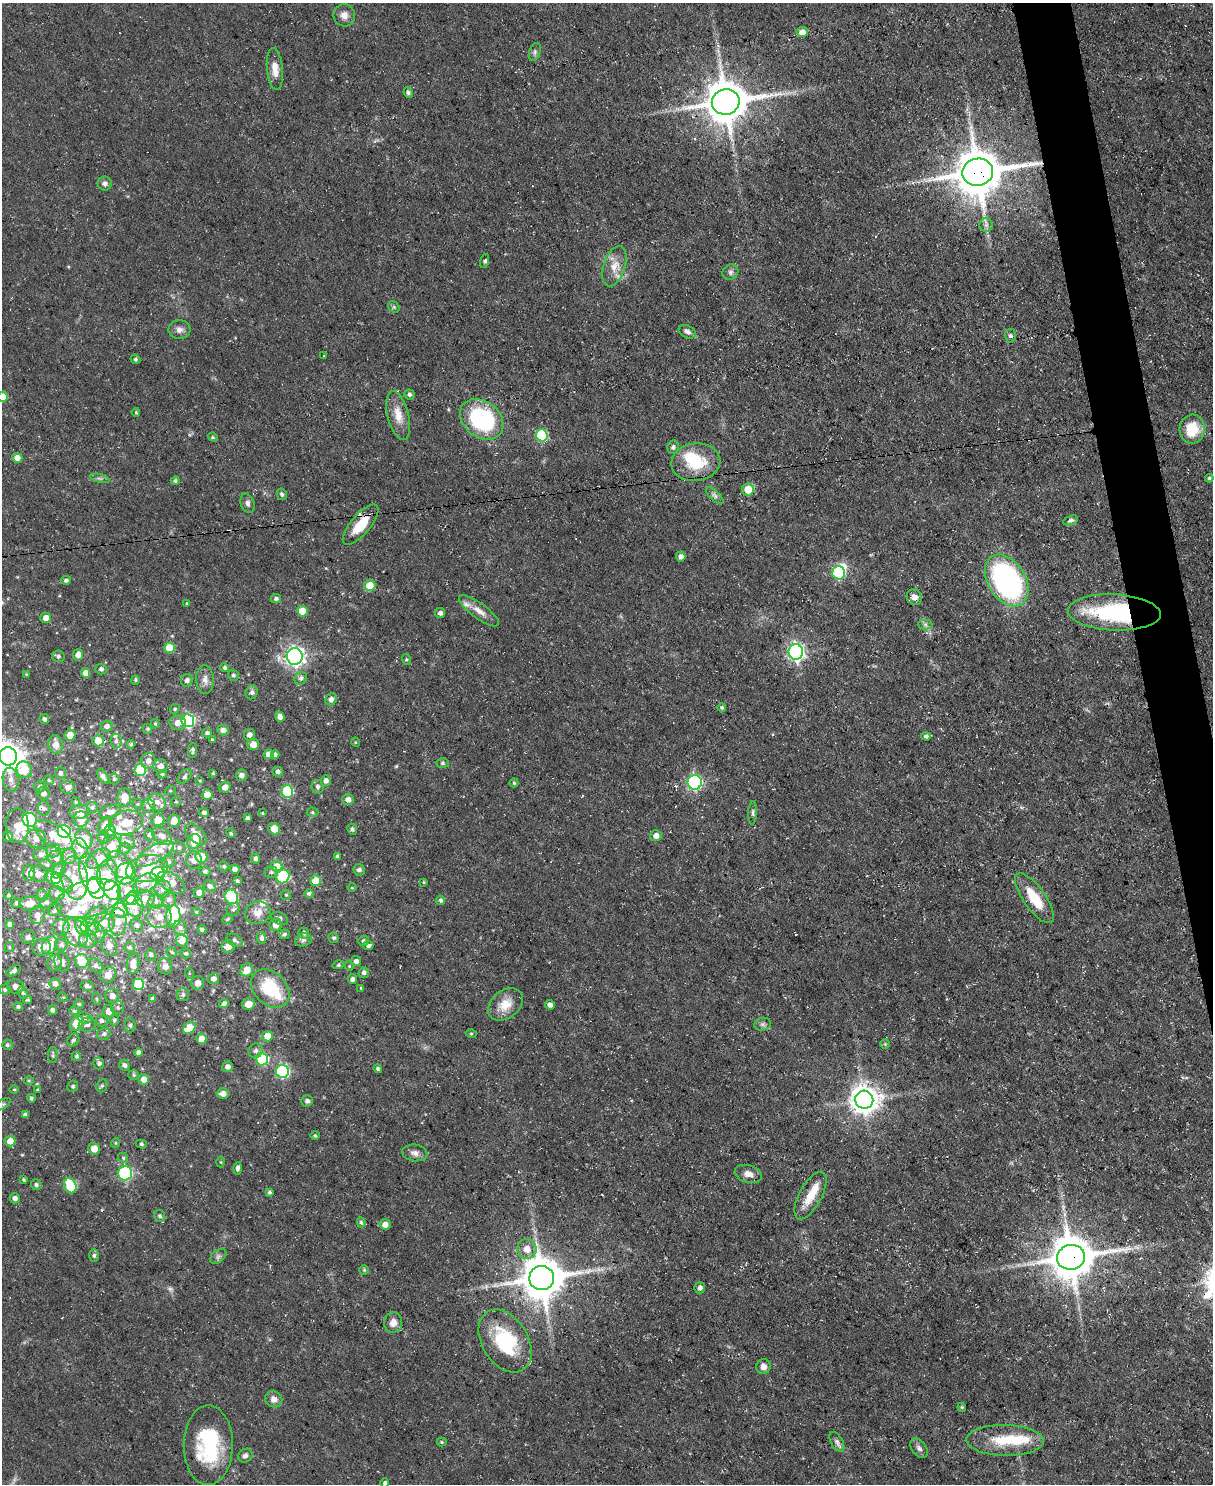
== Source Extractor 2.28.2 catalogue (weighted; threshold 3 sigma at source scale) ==
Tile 6 of 4 x 3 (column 2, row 2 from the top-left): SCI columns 1212-2422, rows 1726-3207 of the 4845 x 4820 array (HDU 1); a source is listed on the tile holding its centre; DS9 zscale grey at full resolution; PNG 1215 x 1486 px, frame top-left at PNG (2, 3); each listed source drawn as its Kron ellipse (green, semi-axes under 4 px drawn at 4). Shown black and unused: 3% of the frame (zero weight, under 3 of 5 exposures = <1% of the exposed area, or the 3 px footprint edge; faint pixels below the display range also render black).
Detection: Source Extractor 2.28.2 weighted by HDU 2 'WHT'; one run over the whole footprint, this tile lists its part. Background 0.0572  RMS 0.0044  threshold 0.02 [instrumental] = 3 sigma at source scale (4.5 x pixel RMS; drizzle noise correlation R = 1.50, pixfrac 1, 0.05/0.05 arcsec/px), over >= 5 px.
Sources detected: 445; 3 too faint to see at this stretch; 7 inside a brighter object's white glare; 2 cosmic-ray / hot-pixel residue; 1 long thin detection or spike segment (spike, bleed or trail) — neither listed nor drawn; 46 inside a brighter listed object's ellipse — not listed separately; the other 386 listed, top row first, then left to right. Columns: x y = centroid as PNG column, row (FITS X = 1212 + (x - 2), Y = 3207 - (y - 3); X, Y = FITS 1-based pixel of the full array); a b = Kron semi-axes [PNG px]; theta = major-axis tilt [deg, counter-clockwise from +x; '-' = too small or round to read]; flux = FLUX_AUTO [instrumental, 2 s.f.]
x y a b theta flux
344 15 11 11 - 3.1
802 32 5 5 - 3.5
535 52 9 5 70 1.2
275 69 21 8 -84 5.2
408 93 5 4 - 1.2
726 102 14 12 12 1400
978 172 15 13 11 1800
105 184 7 7 - 1.5
986 225 6 6 - 1.4
485 261 7 4 74 0.93
614 266 21 11 72 5.9
730 272 8 7 - 1.5
394 307 6 5 - 0.77
179 330 11 9 3 2.4
687 332 9 6 -26 1.8
1010 336 7 5 -88 1.1
324 356 4 3 - 0.33
135 359 5 4 - 0.84
409 394 5 5 - 1.3
2 397 5 5 - 5
136 412 4 3 - 0.6
398 416 25 10 -75 6.6
482 419 24 17 -38 58
1192 429 14 12 85 13
542 435 6 6 - 31
213 437 5 4 - 0.52
673 447 7 6 - 1.3
17 458 5 5 - 3.6
696 462 24 19 7 18
100 478 10 4 -13 0.98
1209 478 4 3 - 0.56
175 481 4 4 - 0.85
748 489 6 6 - 9.9
282 494 6 5 - 0.89
715 496 11 5 -45 1.3
248 503 10 7 -73 1.6
1071 520 8 4 20 1.1
361 525 25 9 50 13
681 556 5 5 - 1.9
839 573 6 6 - 33
66 580 5 4 - 1.1
1007 580 28 18 -57 99
370 585 5 5 - 10
914 597 8 7 - 2.6
276 599 5 4 - 1.1
187 604 4 3 - 0.46
302 611 5 5 - 10
479 611 24 7 -36 4.6
1114 612 46 18 -3 53
440 613 5 5 - 1.3
46 618 5 5 - 3.5
925 624 7 5 -1 1.2
169 648 5 5 - 13
796 652 8 7 - 140
78 655 6 5 - 2.8
58 656 6 5 - 1.2
295 656 8 8 - 170
406 659 5 3 - 0.56
225 668 4 4 - 0.78
101 669 5 5 - 1.4
86 673 5 4 - 3.8
26 674 4 4 - 0.45
233 675 5 5 - 0.88
301 678 7 6 - 1.1
205 679 14 8 -86 2.9
135 680 5 4 - 0.64
187 680 6 6 - 1.5
252 692 7 6 - 1.1
331 699 6 5 - 2
722 708 4 4 - 0.88
175 709 5 4 - 0.65
280 717 5 4 - 3
44 719 5 4 - 1.1
188 721 6 6 - 68
178 723 8 7 - 3
155 724 4 4 - 0.57
107 726 6 5 - 1.8
148 729 5 4 - 0.76
223 730 6 5 - 2.2
207 733 5 4 - 1.1
70 735 5 5 - 4.8
249 735 6 5 - 2.2
926 736 4 4 - 1.3
212 740 3 3 - 0.61
98 741 6 5 - 7.7
116 741 7 5 -81 1.6
355 742 5 3 - 0.42
131 744 4 3 - 0.53
253 744 6 5 - 4.1
56 745 9 7 -79 4.1
192 750 7 4 84 1.1
269 754 5 5 - 3.2
275 755 4 4 - 1.6
8 756 9 9 - 540
148 761 8 7 - 2.5
442 763 6 5 - 0.83
161 766 7 7 - 2.5
24 770 8 7 - 14
140 770 6 6 - 23
278 772 5 5 - 1.4
60 773 6 5 - 1.4
213 773 3 3 - 0.59
162 774 5 4 - 0.58
241 775 5 5 - 1.9
103 776 9 4 -59 1.5
185 777 8 5 49 1.1
114 779 5 5 - 0.72
11 780 12 8 -84 3.2
49 780 5 4 - 0.66
200 781 4 3 - 0.41
326 781 5 5 - 1.8
695 782 7 7 - 67
514 783 4 4 - 0.63
40 787 6 5 - 1.1
68 787 7 6 - 2.8
225 787 6 5 - 2.9
318 787 7 6 - 1.4
170 791 5 3 - 0.45
287 791 6 6 - 33
43 793 6 6 - 2.4
207 794 5 5 - 5.3
124 797 9 6 84 6.2
348 800 6 5 - 3
176 801 5 4 - 0.56
76 802 4 4 - 0.55
157 802 9 8 - 3
137 804 5 5 - 0.61
148 806 7 6 - 2.2
92 807 6 5 - 0.93
44 808 7 6 - 1.5
80 812 10 7 10 5.1
110 812 11 6 13 2.6
313 812 6 4 -1 0.74
204 813 5 4 - 1.3
262 813 4 3 - 0.4
753 813 12 4 87 1
247 818 3 3 - 0.9
81 819 7 7 - 3.7
30 820 7 7 - 30
158 820 6 6 - 6.7
174 821 6 6 - 4.9
126 823 17 12 12 8.5
105 825 9 6 54 2.1
17 826 17 11 -88 6.7
274 829 6 5 - 6.6
352 829 5 4 - 1
64 831 6 6 - 36
110 833 8 6 87 1.2
231 833 5 4 - 0.62
196 834 13 7 -44 6.3
53 835 22 10 -33 10
150 835 5 5 - 0.97
162 836 11 7 -40 3
656 836 6 5 - 2.6
8 837 5 5 - 1.7
103 838 6 5 - 1
36 839 10 9 - 3.8
84 839 10 8 -63 6.6
128 842 8 6 -40 1.6
194 842 7 6 - 8.7
111 847 11 9 -87 7.3
179 847 6 6 - 1.1
80 848 10 7 -76 4
124 849 6 5 - 1.1
53 851 7 7 - 1.8
154 854 21 8 30 5.5
40 855 7 6 - 1.8
69 856 8 7 - 2.2
337 856 3 3 - 0.72
201 857 6 6 - 8.7
56 858 8 7 - 2.2
99 859 13 8 34 6.1
255 859 5 4 - 1.4
194 860 9 7 -88 2.8
169 862 6 6 - 1.3
47 865 7 5 -16 0.86
120 865 16 10 -47 5.7
224 866 5 5 - 0.83
277 866 5 5 - 7.4
147 869 21 13 12 10
235 869 5 4 - 2.2
59 870 9 5 55 1.4
359 870 6 5 - 1.3
205 871 6 4 -18 0.98
271 872 7 5 -2 0.92
29 873 8 6 85 3.8
90 873 20 10 -77 7.3
38 874 9 7 -9 2.8
125 874 11 10 - 20
158 874 7 7 - 32
108 875 15 10 85 6.3
283 876 7 6 - 29
53 878 8 6 -23 10
75 878 22 13 -81 9.1
237 881 4 3 - 0.82
316 881 5 5 - 8.6
171 882 15 9 -34 5.7
424 882 3 3 - 0.42
62 883 12 7 -36 2.9
145 883 13 8 33 4.2
210 886 6 5 - 1.8
96 888 11 8 -67 46
352 888 4 3 - 0.4
163 889 9 8 - 2.2
112 890 10 7 -66 21
127 891 14 10 87 6.1
199 892 5 5 - 2.5
57 893 8 7 - 1.9
309 893 4 4 - 0.91
8 895 4 3 - 0.73
42 895 6 5 - 0.78
286 895 5 5 - 0.68
231 897 7 6 - 24
132 898 7 6 - 9.6
1034 898 29 11 -55 13
89 899 33 18 16 17
145 899 9 8 - 4.8
169 899 7 7 - 1.8
440 900 4 4 - 0.92
156 901 7 7 - 1.8
47 902 6 6 - 1.2
16 903 5 4 - 1.2
30 904 10 6 8 6.3
134 906 11 9 -60 3.9
233 909 7 6 - 1
55 910 7 5 41 1.2
120 910 8 7 - 6.2
196 912 4 4 - 0.57
258 913 13 11 20 4.6
37 915 9 7 -87 3.1
96 915 12 7 28 2.6
173 916 11 7 87 27
159 917 12 11 - 5.4
228 919 6 4 28 0.55
279 919 9 5 -24 1.7
118 922 14 9 88 4.1
104 923 10 9 - 3.6
10 925 4 4 - 1.7
137 925 7 6 - 1.3
276 925 6 6 - 3.1
61 927 9 8 - 2.3
82 927 9 6 -66 8.3
90 927 9 8 - 3.2
180 928 7 6 - 1.6
202 930 4 3 - 1.2
76 932 15 11 -60 7.1
97 933 10 8 -72 2.4
304 933 5 5 - 1.4
284 934 5 4 - 0.95
28 937 7 6 - 1.3
261 938 6 4 -86 1.4
334 938 5 4 - 0.84
88 939 9 8 - 3.4
235 940 9 5 -32 1.4
303 940 8 6 16 1.3
182 941 6 6 - 3.8
363 941 5 5 - 1
49 945 9 7 59 6
61 945 6 6 - 1.2
109 945 11 7 -73 3.2
228 946 7 6 - 4.3
368 946 5 4 - 1.1
9 947 5 4 - 0.63
41 947 9 8 - 4.1
130 947 5 5 - 0.94
172 952 5 4 - 0.64
186 953 5 5 - 0.85
151 955 6 5 - 1.2
82 961 7 6 - 13
356 961 5 5 - 1.8
62 962 10 7 -74 2.4
55 963 8 7 - 2.1
133 964 10 6 84 4.9
338 965 6 4 16 0.65
95 966 8 6 -44 1.4
165 966 8 7 - 3.2
349 966 4 4 - 0.46
247 970 7 6 - 6.4
14 971 8 4 30 1.4
189 973 5 3 - 0.48
364 973 5 5 - 1.5
108 975 8 7 - 3.9
214 979 6 5 - 2
353 979 5 4 - 1.4
198 983 7 6 - 2.9
55 984 6 5 - 2.3
138 984 6 5 - 21
15 986 8 7 - 2.3
87 986 7 5 -11 1.5
361 988 3 3 - 0.46
5 989 6 5 - 1.1
270 989 22 16 -46 23
23 993 6 5 - 0.87
183 994 6 6 - 1.2
112 996 7 7 - 2.7
63 997 5 4 - 0.56
97 999 6 3 -70 0.59
152 999 4 3 - 1.2
28 1000 4 3 - 0.55
224 1003 5 4 - 1.4
79 1004 4 4 - 0.59
248 1004 6 5 - 5.4
505 1004 19 13 39 7.7
550 1005 5 4 - 1.9
18 1007 4 4 - 0.91
118 1008 6 6 - 1.2
53 1010 5 4 - 1.1
74 1011 5 4 - 0.68
108 1011 6 5 - 3.4
85 1018 7 5 -20 1.1
114 1020 5 4 - 0.92
102 1021 6 6 - 1.2
76 1023 8 6 60 9.8
763 1024 8 6 14 1.4
87 1025 8 7 - 1.6
130 1025 7 5 -77 0.96
189 1028 7 5 35 9.4
471 1033 5 3 - 0.44
104 1034 7 6 - 1.2
267 1036 5 5 - 6.5
201 1039 5 5 - 6
73 1040 7 5 56 1.1
885 1044 5 5 - 0.56
7 1045 5 5 - 0.87
256 1051 7 7 - 1.3
138 1053 4 4 - 2
53 1055 8 5 87 0.86
76 1056 4 4 - 0.79
262 1059 6 6 - 35
99 1063 6 5 - 1.3
124 1065 6 5 - 1.7
227 1067 5 5 - 1.9
378 1069 4 4 - 0.86
282 1071 6 6 - 54
134 1075 5 5 - 0.72
144 1079 5 5 - 3.5
29 1081 5 3 - 0.5
73 1086 6 5 - 0.82
102 1086 7 5 68 0.84
14 1089 4 3 - 0.42
37 1090 3 3 - 0.45
223 1094 6 5 - 2.8
31 1098 4 4 - 0.79
864 1100 9 9 - 540
307 1101 6 5 - 1.2
3 1104 9 4 34 0.83
25 1115 4 4 - 1.3
315 1135 5 4 - 0.64
10 1141 5 5 - 4.4
115 1143 5 3 - 0.41
141 1144 5 4 - 0.71
94 1149 6 6 - 4.8
415 1153 13 8 -8 2.5
123 1158 5 4 - 0.7
221 1162 5 3 - 0.43
237 1168 6 4 86 1.4
125 1173 7 7 - 50
748 1174 14 8 -18 3
24 1180 4 3 - 0.51
36 1185 5 5 - 1
70 1186 8 6 -64 19
269 1192 4 4 - 0.84
810 1196 26 11 62 9.1
15 1198 5 5 - 1.7
160 1216 6 5 - 1
361 1222 5 4 - 0.78
385 1224 5 5 - 3.3
527 1249 10 9 - 5.2
94 1256 6 5 - 1.1
218 1256 9 6 39 1.3
1071 1257 14 12 11 1600
364 1270 5 5 - 0.61
542 1278 12 12 - 1500
700 1288 6 5 - 1.6
393 1322 10 9 - 3.6
505 1341 34 23 -58 30
763 1367 7 7 - 2
274 1399 9 8 - 3.1
962 1407 4 4 - 0.52
1005 1440 39 15 -1 17
442 1442 5 4 - 0.56
837 1442 11 6 -60 1.6
208 1445 40 24 90 39
919 1448 11 7 -52 1.7
245 1456 8 6 35 1.9
385 1483 5 4 - 0.99
Overlapping masked pixels (flux is a lower limit): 5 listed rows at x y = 978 172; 361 525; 1114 612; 1071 1257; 542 1278
Isophote crosses this tile's border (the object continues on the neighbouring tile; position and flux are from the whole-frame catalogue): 4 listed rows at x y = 2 397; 8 756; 3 1104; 385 1483
Unlisted compact peaks at least as high as the median listed source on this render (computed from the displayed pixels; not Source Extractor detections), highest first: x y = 396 766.